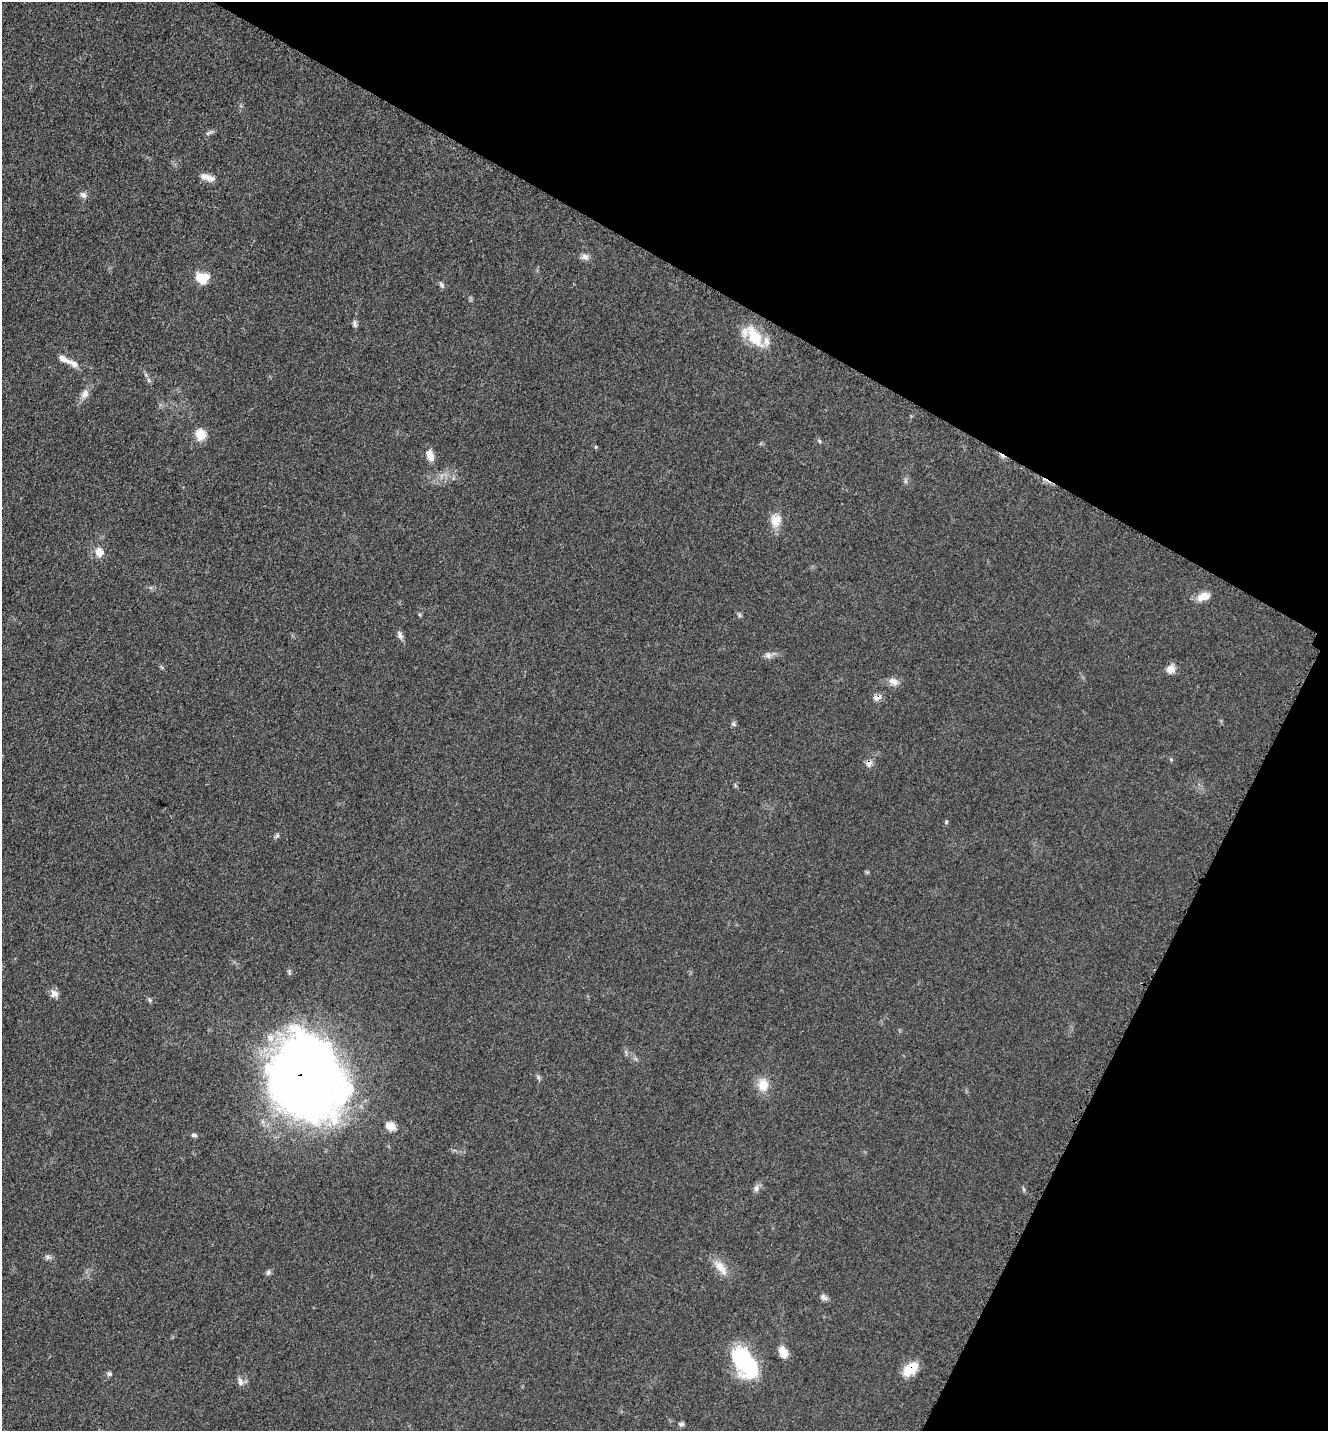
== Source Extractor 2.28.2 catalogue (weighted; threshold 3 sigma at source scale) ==
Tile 8 of 4 x 4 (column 4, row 2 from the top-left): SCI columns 4275-5600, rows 2902-4330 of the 5808 x 5777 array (HDU 1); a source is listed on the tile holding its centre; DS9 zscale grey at full resolution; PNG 1330 x 1433 px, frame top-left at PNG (2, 2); no overlay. Shown black and unused: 27% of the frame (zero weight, under 3 of 5 exposures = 4% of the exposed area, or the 3 px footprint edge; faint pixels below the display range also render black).
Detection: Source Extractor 2.28.2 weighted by HDU 2 'WHT'; one run over the whole footprint, this tile lists its part. Background 0.0634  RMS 0.006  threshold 0.0271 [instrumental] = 3 sigma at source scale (4.5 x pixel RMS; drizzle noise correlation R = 1.50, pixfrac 1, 0.05/0.05 arcsec/px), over >= 5 px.
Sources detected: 47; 2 inside a brighter object's white glare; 1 cosmic-ray / hot-pixel residue — not listed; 1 inside a brighter listed object's ellipse — not listed separately; the other 43 listed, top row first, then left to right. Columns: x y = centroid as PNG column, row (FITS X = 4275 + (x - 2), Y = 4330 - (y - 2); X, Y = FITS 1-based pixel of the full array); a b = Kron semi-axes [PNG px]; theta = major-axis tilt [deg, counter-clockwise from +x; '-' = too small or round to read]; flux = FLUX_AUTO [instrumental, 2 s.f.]
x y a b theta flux
209 133 12 4 27 1.4
207 177 21 7 -17 4.8
83 195 9 8 - 2.3
585 257 10 7 -18 2.5
202 278 15 11 -2 12
441 285 10 5 -49 1.3
355 323 11 5 -78 1.6
754 336 31 15 -44 20
63 359 17 8 -26 4.2
85 394 12 9 56 3.8
201 434 13 12 - 8.1
819 441 6 4 -60 0.89
430 455 14 8 -64 5.2
776 520 16 15 - 7.6
99 552 12 11 - 5.7
1203 597 17 9 18 6.3
739 615 7 4 -72 0.97
400 635 12 7 -67 2.4
768 655 9 7 -48 2.3
1171 669 11 10 - 4.4
894 681 14 9 -28 3.9
877 698 10 6 15 3.4
734 724 6 5 - 1.1
869 763 9 7 62 3.1
946 822 6 4 90 0.73
277 836 8 5 55 1.1
54 993 10 9 - 3.4
150 1000 6 4 -45 1
305 1078 79 65 -64 590
763 1085 18 14 85 8.5
390 1126 12 9 -13 5.8
194 1135 8 5 -1 1.3
756 1188 10 7 80 2.3
47 1257 7 4 89 1.3
721 1267 24 10 -54 7.8
268 1272 7 5 24 1.4
824 1297 10 6 -40 2
783 1352 14 9 -64 6.3
747 1361 43 21 -76 40
910 1369 17 10 40 14
109 1374 7 5 13 1.2
240 1382 11 6 -69 2.5
681 1424 8 5 9 1.3
Overlapping masked pixels (flux is a lower limit): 4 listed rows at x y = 877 698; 869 763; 305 1078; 910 1369